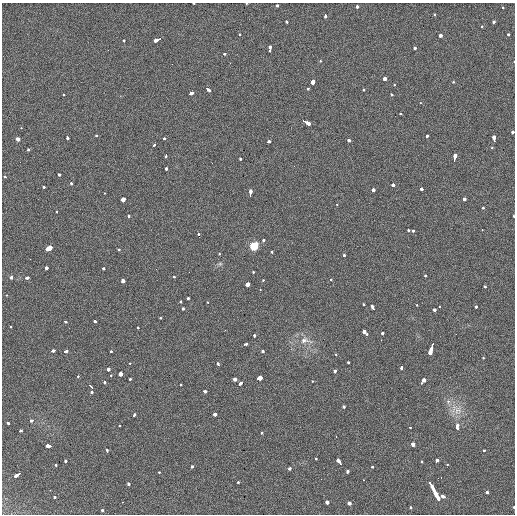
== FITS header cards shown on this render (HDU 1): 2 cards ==
NAXIS1  =                  513 / length of data axis 1
NAXIS2  =                  512 / length of data axis 2

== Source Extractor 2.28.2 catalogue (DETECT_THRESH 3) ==
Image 513 x 512 px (HDU 1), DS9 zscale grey, 1 PNG px = 1 image px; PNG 517 x 516 px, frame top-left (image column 1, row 512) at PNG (2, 3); no overlay
Background 33.6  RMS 6.8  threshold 20.4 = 3 sigma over >= 5 px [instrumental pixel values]
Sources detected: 186; all 186 listed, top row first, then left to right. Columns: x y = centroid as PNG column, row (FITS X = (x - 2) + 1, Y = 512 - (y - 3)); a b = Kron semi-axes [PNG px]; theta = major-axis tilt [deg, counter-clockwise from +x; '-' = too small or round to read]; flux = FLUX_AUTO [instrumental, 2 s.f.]
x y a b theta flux
194 3 3 2 - 2300
246 4 3 2 - 940
277 6 3 3 - 2300
357 7 3 3 - 2500
503 8 3 3 - 1100
325 15 4 3 - 3200
434 15 3 3 - 1000
286 22 3 3 - 1500
493 22 3 3 - 3900
482 26 3 3 - 1400
239 34 3 2 - 2600
508 34 3 3 - 2000
441 35 3 3 - 9000
123 40 3 3 - 1900
157 40 7 3 26 8300
270 47 5 3 - 12000
415 48 3 3 - 4000
224 54 3 3 - 1600
320 61 3 3 - 1400
514 62 3 2 - 620
385 79 3 3 - 17000
313 81 4 3 - 25000
453 82 3 3 - 1200
394 85 3 2 - 1900
208 89 5 3 - 4800
308 89 3 3 - 1700
364 90 3 3 - 1900
191 93 4 3 - 14000
64 95 3 2 - 1000
391 95 3 3 - 1500
420 103 3 2 - 600
401 113 3 3 - 940
306 122 8 3 -28 20000
21 128 3 2 - 750
513 132 3 3 - 4000
96 136 3 3 - 1100
427 136 3 3 - 2500
67 137 3 3 - 3300
494 138 6 3 -85 8400
18 139 4 3 - 12000
164 139 3 3 - 2300
349 140 3 3 - 2400
268 142 4 3 - 3300
153 145 4 3 - 2200
492 148 2 2 - 3400
28 150 3 3 - 1900
166 156 4 3 - 2000
455 157 7 3 79 8300
240 159 3 3 - 1300
166 169 3 3 - 1700
59 174 3 3 - 2500
5 177 3 3 - 1500
71 184 3 3 - 2300
393 185 4 3 - 3300
44 187 3 3 - 1900
422 189 4 3 - 3500
373 190 3 3 - 3600
104 193 3 2 - 930
250 193 6 3 85 7900
123 199 3 3 - 18000
464 199 3 3 - 4400
337 205 3 2 - 1000
483 208 3 3 - 1200
56 212 3 2 - 1200
129 216 3 2 - 4100
514 216 3 2 - 980
482 229 3 2 - 7000
408 230 3 3 - 2800
413 231 3 3 - 3100
198 234 3 3 - 1700
263 240 3 3 - 6000
254 246 6 5 - 11000
49 248 5 3 - 29000
119 250 3 3 - 2800
272 252 3 3 - 1600
219 254 3 2 - 1800
344 255 3 3 - 1800
220 264 7 4 0 730
46 268 3 3 - 5900
103 269 3 3 - 1900
253 272 3 2 - 2100
425 275 3 3 - 1600
11 277 4 3 - 2600
174 277 3 3 - 2900
26 278 4 3 - 5200
123 280 3 3 - 12000
263 280 3 3 - 830
331 280 3 2 - 1400
247 284 4 3 - 10000
485 287 3 3 - 2700
260 290 3 2 - 1100
7 295 3 3 - 570
188 298 3 3 - 1900
181 301 3 3 - 1800
208 302 3 2 - 1900
363 304 3 3 - 1400
417 305 3 3 - 910
439 306 3 2 - 760
476 307 3 3 - 1600
183 308 3 3 - 1700
373 308 5 3 - 6400
434 310 3 3 - 4200
160 318 3 2 - 1700
65 321 3 3 - 3300
94 321 3 3 - 2900
10 326 3 2 - 1200
138 327 3 2 - 1000
364 332 5 3 - 11000
383 333 3 3 - 2100
254 336 4 3 - 2300
304 340 11 6 -8 3800
245 344 4 3 - 3900
432 346 7 3 80 8400
53 351 4 3 - 3000
65 351 3 2 - 7100
111 351 3 3 - 980
263 351 4 3 - 2000
430 352 6 3 85 10000
336 355 3 2 - 1100
483 358 3 3 - 1200
348 362 3 3 - 2100
129 363 3 2 - 1600
218 364 4 3 - 4000
401 367 4 3 - 2500
108 369 3 3 - 8800
335 370 3 3 - 4100
120 374 3 3 - 7700
111 375 3 2 - 1500
78 376 3 3 - 1100
259 378 5 3 - 44000
129 379 3 3 - 1700
234 379 3 3 - 5600
424 380 4 3 - 20000
312 381 3 2 - 780
105 382 4 3 - 2300
240 384 5 3 - 5000
181 385 3 3 - 920
91 386 4 3 - 8400
204 391 4 3 - 7600
92 392 3 3 - 2100
448 401 4 4 - 1100
344 407 3 3 - 2300
458 410 17 11 1 5000
215 414 3 3 - 4400
134 415 4 3 - 2500
32 420 4 3 - 2700
8 423 4 3 - 2200
120 426 3 3 - 910
457 426 5 3 - 7100
410 428 3 2 - 1600
20 431 3 3 - 3700
262 432 3 3 - 1700
336 436 3 2 - 1100
413 445 3 3 - 24000
49 446 6 3 -5 9200
484 450 3 3 - 1800
107 451 3 2 - 1700
316 459 3 2 - 1800
65 461 3 3 - 3100
422 461 3 3 - 1500
436 461 4 3 - 4500
339 462 5 3 - 12000
447 464 3 2 - 840
56 465 3 2 - 1800
192 466 3 3 - 4000
373 467 3 3 - 1700
289 469 4 3 - 2900
347 471 3 3 - 5000
159 472 3 3 - 1400
18 474 7 3 33 8400
438 478 3 2 - 500
441 478 3 2 - 730
363 480 3 2 - 1000
238 482 3 3 - 1300
129 484 3 3 - 3000
431 485 11 3 -60 13000
487 492 3 3 - 3100
435 493 10 3 -60 13000
443 496 6 4 -3 4300
55 497 3 3 - 2400
122 502 2 2 - 2100
327 502 3 3 - 5900
349 503 3 3 - 11000
410 507 3 3 - 3100
513 507 3 2 - 2300
103 510 3 3 - 1800
At the frame edge (FLAGS 8, measured only in part): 6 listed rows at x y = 194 3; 246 4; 514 62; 513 132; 514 216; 513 507